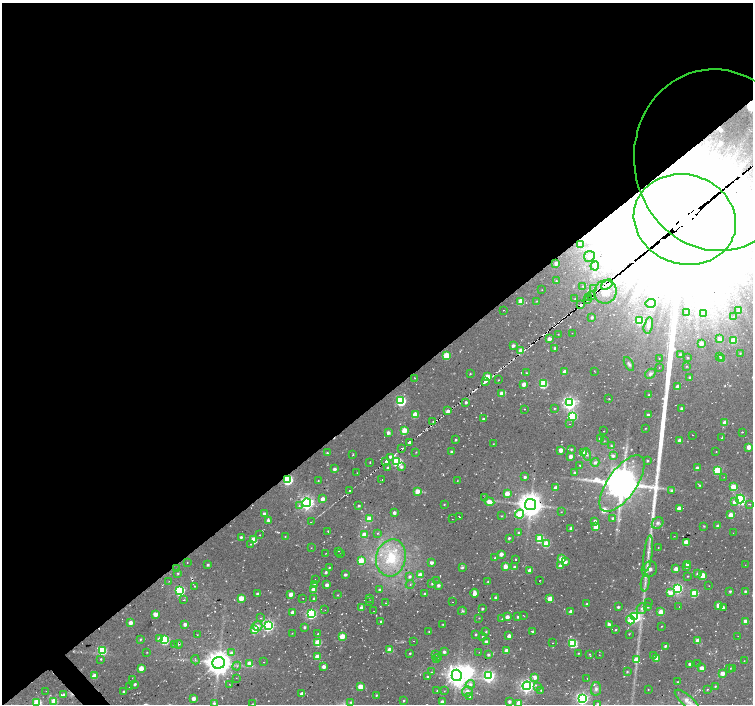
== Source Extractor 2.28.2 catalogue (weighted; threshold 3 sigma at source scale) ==
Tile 2 of 4 x 4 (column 2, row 1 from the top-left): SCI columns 1528-3029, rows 4435-5838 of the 6035 x 5996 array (HDU 1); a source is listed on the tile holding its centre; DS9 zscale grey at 2 x 2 block average (1 PNG px = mean of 2 x 2 image px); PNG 755 x 706 px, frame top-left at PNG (2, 3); each listed source drawn as its Kron ellipse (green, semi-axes under 4 px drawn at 4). Shown black and unused: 57% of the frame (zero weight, under 2 of 3 exposures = <1% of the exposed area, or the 3 px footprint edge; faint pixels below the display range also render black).
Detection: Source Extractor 2.28.2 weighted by HDU 2 'WHT'; one run over the whole footprint, this tile lists its part. Background 0.055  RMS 0.0084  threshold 0.0377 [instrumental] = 3 sigma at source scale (4.5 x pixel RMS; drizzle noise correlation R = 1.50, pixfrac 1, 0.0396/0.0396 arcsec/px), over >= 5 px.
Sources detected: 439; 2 too faint to see at this stretch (2 x 2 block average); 11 inside a brighter object's white glare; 16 cosmic-ray / hot-pixel residue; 4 long thin detections or spike segments (spike, bleed or trail) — neither listed nor drawn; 1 coinciding with a brighter row at this scale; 15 inside a brighter listed object's ellipse — not listed separately; the other 390 listed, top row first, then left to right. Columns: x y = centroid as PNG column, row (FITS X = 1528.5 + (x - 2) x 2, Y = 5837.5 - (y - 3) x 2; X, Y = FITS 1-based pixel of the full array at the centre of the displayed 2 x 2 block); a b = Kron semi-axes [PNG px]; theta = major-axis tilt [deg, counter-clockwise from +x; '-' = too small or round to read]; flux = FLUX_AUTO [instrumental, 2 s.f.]
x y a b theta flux
717 160 91 82 -81 50000
685 219 52 45 -17 250000
580 244 3 3 - 5.8
589 256 5 5 - 14
556 263 3 3 - 11
595 266 4 4 - 7
556 281 2 2 - 1.5
607 285 6 2 36 6200
583 286 3 2 - 1.5
594 288 4 2 - 1.6
542 290 2 2 - 0.6
605 292 12 11 - 3600
591 296 3 2 - 2.3
589 298 3 2 - 3
575 299 2 2 - 1.1
587 300 2 2 - 2.1
521 301 3 3 - 40
537 301 3 2 - 1.2
650 303 5 4 - 8.2
581 304 3 2 - 2300
504 310 2 2 - 0.75
739 311 3 3 - 15
687 313 3 2 - 1.5
703 313 3 3 - 4.8
592 317 3 3 - 3.8
734 317 3 3 - 4.7
639 321 3 3 - 72
648 325 8 4 76 5.6
572 333 2 2 - 0.57
558 334 2 2 - 1
549 339 3 3 - 10
719 339 3 3 - 8.3
733 340 3 3 - 43
701 343 3 3 - 14
513 345 3 2 - 5.4
555 348 3 2 - 4.2
521 351 3 3 - 28
740 353 3 2 - 1.3
680 354 3 2 - 2.1
446 355 3 3 - 72
720 356 3 2 - 1.6
659 358 2 2 - 0.7
688 358 2 2 - 1.8
721 359 3 3 - 13
629 364 7 3 -62 3.5
687 366 3 2 - 1.1
659 367 2 2 - 0.63
594 371 2 2 - 1.1
565 372 3 3 - 21
526 373 2 2 - 1.6
470 374 2 2 - 1.6
650 374 6 4 32 4.5
487 377 3 3 - 38
690 377 3 2 - 2.9
415 378 2 2 - 0.82
499 380 2 2 - 1.2
485 381 4 2 - 2900
524 384 3 2 - 16
543 384 3 3 - 100
678 387 3 3 - 19
501 393 3 3 - 16
649 395 3 3 - 3.2
609 398 2 2 - 1.5
401 401 4 3 - 190
466 402 2 2 - 4.2
570 403 4 4 - 510
554 408 3 2 - 1.4
682 408 2 2 - 5.5
524 409 2 2 - 1
448 411 4 3 - 6.4
415 414 3 3 - 37
648 415 3 2 - 5.4
572 416 4 3 - 130
483 419 2 2 - 3.1
433 421 3 2 - 1.7
725 423 3 3 - 20
569 424 2 2 - 0.81
645 428 2 2 - 0.94
404 430 3 3 - 47
604 431 2 2 - 0.65
742 432 2 2 - 2.3
388 433 3 3 - 7
693 435 2 2 - 0.63
600 438 2 2 - 3.7
722 438 2 2 - 1.7
456 440 2 2 - 2.5
680 440 3 2 - 12
604 441 2 2 - 0.87
409 442 3 2 - 1600
493 444 2 2 - 1.1
611 446 3 3 - 1.8
749 447 3 3 - 20
402 448 2 2 - 460
571 449 2 2 - 2.2
561 450 3 3 - 18
416 452 2 2 - 1.2
451 452 3 3 - 4.2
716 452 2 2 - 0.7
327 453 3 2 - 2.8
583 453 3 3 - 32
587 454 6 2 -77 3.3
353 455 2 2 - 1.7
571 456 3 2 - 13
613 456 3 3 - 4.6
391 457 2 2 - 270
647 460 2 2 - 2.2
386 461 3 2 - 1400
397 461 4 3 - 140
370 462 2 2 - 1.4
595 462 4 3 - 5.1
580 465 2 2 - 1.3
388 467 3 2 - 2.6
401 467 4 3 - 5.1
697 468 3 3 - 7.5
334 469 2 2 - 7
717 470 3 3 - 87
575 472 3 3 - 3.3
357 473 2 2 - 0.68
525 477 3 2 - 4.7
724 477 2 2 - 0.71
288 480 4 3 - 220
318 480 2 2 - 0.93
382 480 2 2 - 0.6
457 481 2 2 - 0.89
622 484 33 14 55 5000
700 485 3 2 - 1.8
733 487 3 3 - 48
556 488 3 2 - 13
349 491 2 2 - 420
417 491 3 3 - 24
671 491 3 3 - 3.5
507 494 3 3 - 22
485 498 3 2 - 1.3
323 499 3 3 - 12
740 499 4 4 - 230
489 502 5 4 - 18
734 502 4 3 - 8.3
307 503 4 4 - 550
444 504 2 2 - 1.4
531 504 6 5 - 2300
749 504 3 2 - 1.4
299 505 4 3 - 3
359 505 2 2 - 3
679 508 3 3 - 18
561 512 2 2 - 0.96
264 513 3 2 - 4.9
394 513 2 2 - 7.7
520 514 4 4 - 97
731 515 3 3 - 25
502 516 3 2 - 1.3
459 517 2 2 - 1.1
613 518 2 2 - 3.1
369 519 3 3 - 38
452 519 2 2 - 0.62
268 520 3 3 - 6
595 521 3 3 - 3.9
311 522 2 2 - 0.87
658 523 6 5 - 5.8
704 526 3 2 - 1.7
718 526 3 2 - 7.2
596 527 3 3 - 36
571 528 2 2 - 5.3
328 531 2 2 - 1.1
378 533 3 2 - 1.7
519 533 2 2 - 3.1
733 533 2 2 - 0.56
364 534 4 3 - 12
260 535 2 2 - 0.78
285 536 2 2 - 1
674 536 2 2 - 0.75
241 537 3 2 - 3.9
509 538 2 2 - 3.5
254 539 4 3 - 22
540 539 3 3 - 85
686 542 3 3 - 24
251 544 4 2 - 1.3
546 544 3 3 - 63
658 547 3 2 - 0.83
311 548 2 2 - 0.76
339 551 2 2 - 0.88
326 553 2 2 - 1.4
648 553 18 3 83 13
340 554 2 2 - 0.62
501 554 3 3 - 11
391 558 19 14 76 81
495 558 3 2 - 2.5
515 559 2 2 - 2.9
561 559 3 3 - 30
361 561 3 3 - 57
187 562 2 2 - 0.62
431 562 3 2 - 7.4
565 562 3 3 - 9.9
687 564 3 2 - 7.2
208 565 3 3 - 3.6
745 565 2 2 - 0.58
505 566 3 3 - 20
560 566 4 3 - 8.4
462 567 4 3 - 3.4
514 567 3 3 - 4.6
686 567 3 2 - 2.5
177 568 2 2 - 1.6
329 568 2 2 - 2
649 569 8 7 - 15
676 569 3 3 - 18
530 570 3 2 - 14
326 572 3 2 - 3.7
178 573 3 2 - 1.9
697 574 3 3 - 3.9
345 575 3 2 - 4.5
420 575 3 3 - 14
703 575 3 3 - 42
410 576 3 3 - 4.2
688 576 3 2 - 1.3
315 579 2 2 - 0.6
539 580 2 2 - 0.74
169 581 2 2 - 1.1
437 581 2 2 - 0.73
488 582 3 2 - 2.3
432 583 3 3 - 2.7
645 583 9 3 82 6.2
314 584 4 3 - 3
410 584 4 2 - 2.1
327 585 3 2 - 9.5
438 585 3 3 - 4.6
195 586 2 2 - 0.8
709 586 2 2 - 0.62
677 588 4 4 - 240
313 590 3 3 - 20
380 590 2 2 - 5.6
180 591 4 3 - 170
730 591 2 2 - 3.1
745 591 2 2 - 3
474 593 4 3 - 14
670 593 4 3 - 12
694 593 3 3 - 93
258 594 2 2 - 6.4
291 594 3 3 - 14
425 594 2 2 - 5.2
338 595 3 2 - 1.4
241 598 3 3 - 28
303 598 2 2 - 0.95
370 598 2 2 - 0.57
496 598 2 2 - 7.1
314 599 3 3 - 3.5
550 599 3 3 - 30
184 600 3 2 - 1.2
369 601 3 2 - 0.8
452 602 2 2 - 0.77
649 602 2 2 - 0.7
386 603 2 2 - 1.1
586 604 3 2 - 2.3
719 605 3 3 - 29
618 607 2 2 - 3.6
648 607 3 2 - 1.7
679 607 2 2 - 0.6
723 607 3 3 - 4.6
361 608 3 3 - 10
482 609 2 2 - 3.4
641 609 5 5 - 5.8
325 610 2 2 - 0.89
374 611 2 2 - 0.71
462 611 4 3 - 3
292 612 2 2 - 6.6
571 612 3 3 - 8.6
661 612 3 3 - 38
155 614 3 3 - 20
311 614 4 4 - 230
523 615 2 2 - 0.94
507 617 3 3 - 11
518 617 3 2 - 3.1
635 617 4 4 - 320
260 618 3 2 - 0.99
479 618 2 2 - 0.84
502 619 2 2 - 1.1
630 620 4 4 - 28
381 621 2 2 - 2.6
746 621 3 3 - 14
130 623 3 3 - 12
185 624 3 3 - 6.5
443 624 2 2 - 1.1
609 624 3 3 - 7.6
268 625 4 4 - 370
257 626 5 5 - 8.6
662 626 2 2 - 1.1
304 627 3 2 - 3.5
255 630 3 3 - 53
616 630 2 2 - 1.5
429 631 3 2 - 1.5
533 631 3 3 - 3.1
486 632 3 2 - 1.5
292 633 3 2 - 0.77
318 634 2 2 - 1.3
476 634 2 2 - 2.3
629 634 3 2 - 1.3
197 635 2 2 - 0.84
342 636 3 3 - 45
482 636 2 2 - 1.1
509 636 3 3 - 6.8
738 636 2 2 - 0.48
140 639 3 2 - 1.8
160 639 4 3 - 12
165 640 3 3 - 130
413 641 2 2 - 0.76
698 641 3 3 - 20
486 642 2 2 - 6.6
318 643 3 3 - 58
553 643 2 2 - 0.58
573 643 3 3 - 140
179 644 4 3 - 2.3
174 645 2 2 - 0.87
665 646 3 2 - 3.1
102 650 4 3 - 110
390 650 3 3 - 25
507 651 3 3 - 20
147 652 2 2 - 0.93
444 652 3 3 - 5.1
479 652 2 2 - 1
231 653 4 4 - 5.1
410 653 2 2 - 2.4
579 653 3 2 - 1.5
435 654 3 2 - 1.2
589 654 2 2 - 1.3
488 655 3 3 - 3.7
599 655 2 2 - 0.73
653 656 3 3 - 1.9
317 657 3 3 - 31
438 657 3 2 - 1.3
436 658 3 2 - 1.4
657 658 3 3 - 25
101 659 3 2 - 1.7
195 660 4 2 - 1.9
636 660 3 3 - 33
744 661 2 2 - 0.92
264 662 2 2 - 0.78
218 663 6 6 - 2400
249 663 3 3 - 15
689 664 2 2 - 4.9
697 664 3 2 - 1.3
237 666 4 2 - 2.6
324 667 3 3 - 10
141 668 3 3 - 24
702 668 3 3 - 12
729 668 3 2 - 1.4
732 668 3 3 - 4.3
431 672 3 2 - 1.3
627 672 3 3 - 2.2
722 673 3 3 - 16
457 675 6 5 - 1500
94 676 3 3 - 22
489 676 4 4 - 380
427 677 3 2 - 2.2
535 677 4 3 - 9.6
236 678 2 2 - 0.84
587 678 2 2 - 0.58
132 680 2 2 - 0.68
677 682 2 2 - 1.4
135 684 2 2 - 3.7
229 684 2 2 - 0.7
470 684 4 4 - 5.4
527 686 4 4 - 570
538 686 3 2 - 0.96
715 686 3 2 - 1.9
130 687 2 2 - 0.86
360 687 3 3 - 35
596 689 7 5 82 6.6
707 689 2 2 - 1.4
541 690 3 2 - 1.6
648 690 2 2 - 0.85
46 691 2 2 - 0.75
124 691 2 2 - 4.2
437 691 3 2 - 1.4
444 691 2 2 - 1.1
467 691 5 5 - 9.2
301 694 3 2 - 6.9
63 695 4 3 - 2.9
376 695 3 2 - 2.3
470 697 3 3 - 2.1
194 698 3 2 - 15
582 699 4 4 - 430
54 701 3 3 - 44
403 701 2 2 - 1.7
687 701 15 5 -41 18
351 702 3 3 - 2.2
442 702 3 3 - 13
509 702 3 3 - 5.6
37 703 3 3 - 120
214 703 3 3 - 4.4
519 703 3 3 - 29
252 704 2 2 - 1.2
598 704 3 2 - 3.2
Overlapping masked pixels (flux is a lower limit): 9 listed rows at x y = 717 160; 685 219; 607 285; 605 292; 591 296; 589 298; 587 300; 581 304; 288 480
Isophote crosses this tile's border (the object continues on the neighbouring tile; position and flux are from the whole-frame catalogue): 6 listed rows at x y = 685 219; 582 699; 442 702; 37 703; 519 703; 598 704
Diffuse or blended objects may show on this block-average render without a row.